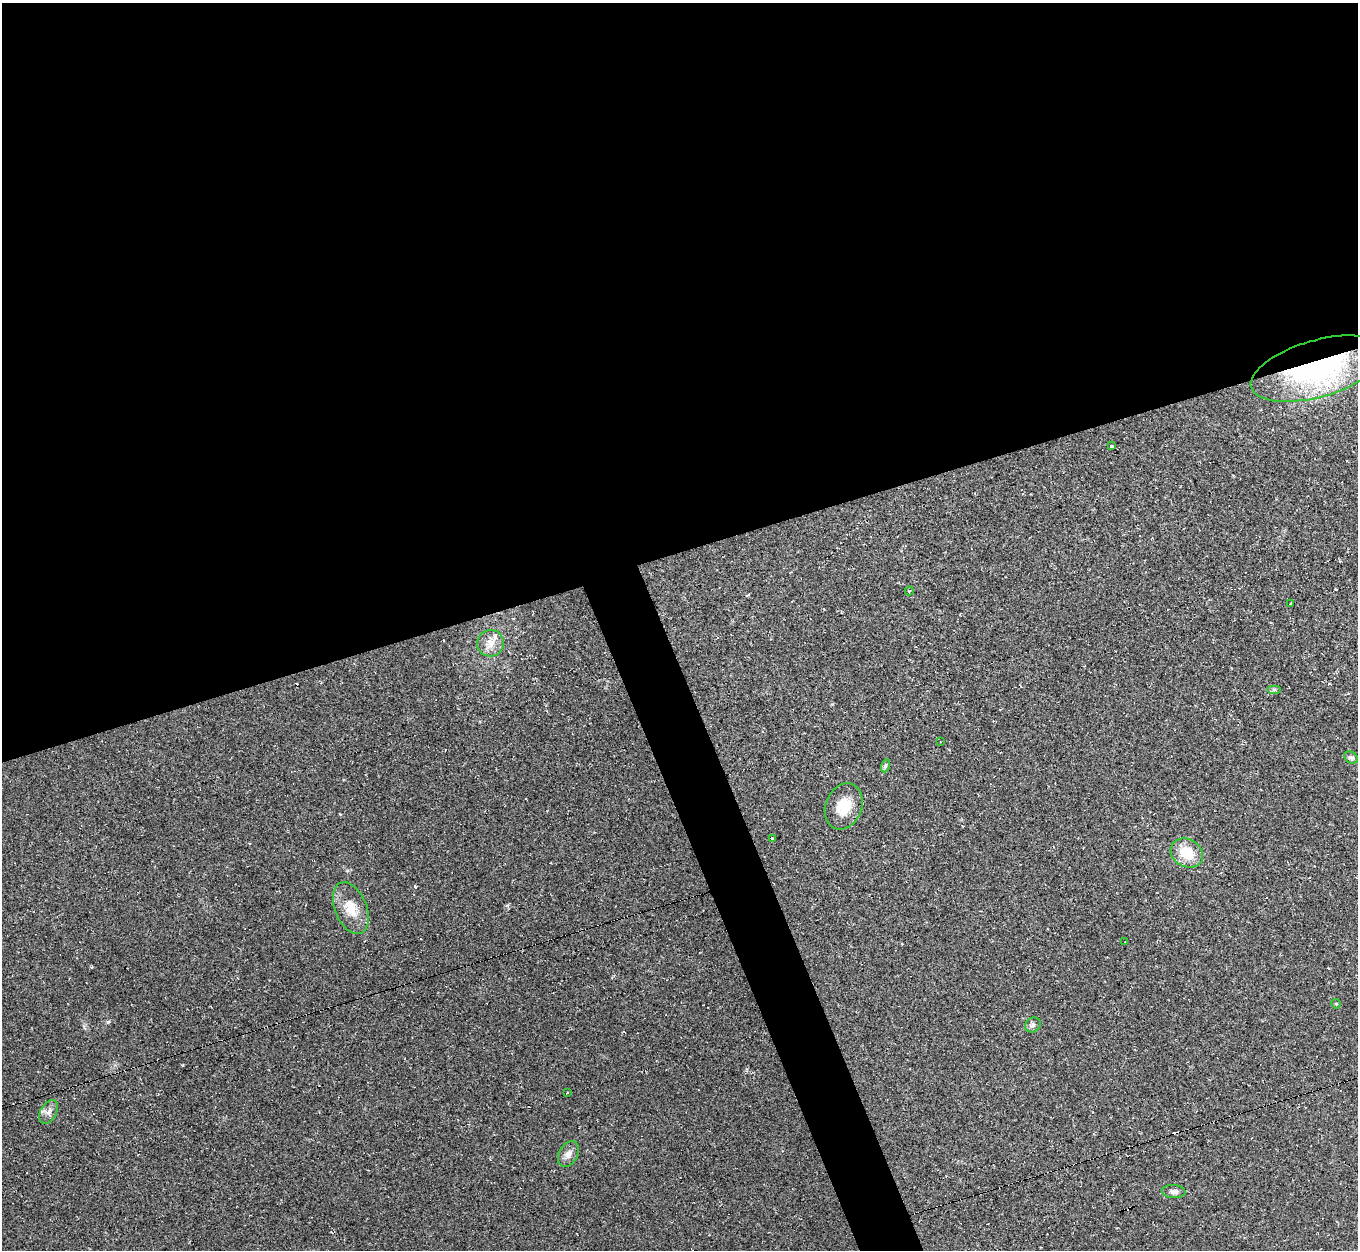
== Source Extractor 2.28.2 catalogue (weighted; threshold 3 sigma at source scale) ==
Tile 2 of 4 x 4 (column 2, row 1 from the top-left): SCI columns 1357-2712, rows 3891-5138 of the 5425 x 5410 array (HDU 1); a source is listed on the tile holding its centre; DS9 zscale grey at full resolution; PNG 1360 x 1252 px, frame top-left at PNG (2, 3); each listed source drawn as its Kron ellipse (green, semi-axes under 4 px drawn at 4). Shown black and unused: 47% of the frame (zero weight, under 2 of 3 exposures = <1% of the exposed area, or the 3 px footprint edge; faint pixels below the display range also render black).
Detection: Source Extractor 2.28.2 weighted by HDU 2 'WHT'; one run over the whole footprint, this tile lists its part. Background 0.0453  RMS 0.0067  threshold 0.03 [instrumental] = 3 sigma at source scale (4.5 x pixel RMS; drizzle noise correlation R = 1.50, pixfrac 1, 0.05/0.05 arcsec/px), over >= 5 px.
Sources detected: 27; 7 cosmic-ray / hot-pixel residue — neither listed nor drawn; the other 20 listed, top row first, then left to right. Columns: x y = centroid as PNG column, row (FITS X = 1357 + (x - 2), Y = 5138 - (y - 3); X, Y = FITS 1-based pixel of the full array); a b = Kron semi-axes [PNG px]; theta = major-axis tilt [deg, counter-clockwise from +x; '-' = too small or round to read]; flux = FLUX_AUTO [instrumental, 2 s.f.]
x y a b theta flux
1317 369 69 28 16 130
1111 446 3 3 - 9.8
909 591 4 3 - 0.56
1291 604 4 3 - 7
491 643 13 13 - 7.4
1274 689 7 4 0 1.2
940 742 3 2 - 0.42
1351 758 7 5 -33 2
885 766 7 4 71 1.1
844 806 24 18 68 16
772 838 3 2 - 0.7
1187 853 17 14 -29 17
351 908 27 16 -68 14
1125 942 3 2 - 0.41
1336 1004 5 4 - 0.86
1033 1025 8 7 - 2
567 1093 3 2 - 0.85
49 1112 13 8 60 3.8
568 1154 14 9 61 4.5
1174 1191 12 6 -4 3.1
Overlapping masked pixels (flux is a lower limit): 1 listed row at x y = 1317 369
Unlisted compact peaks at least as high as the median listed source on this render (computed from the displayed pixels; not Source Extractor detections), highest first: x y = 415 886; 107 1022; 84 1027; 340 814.